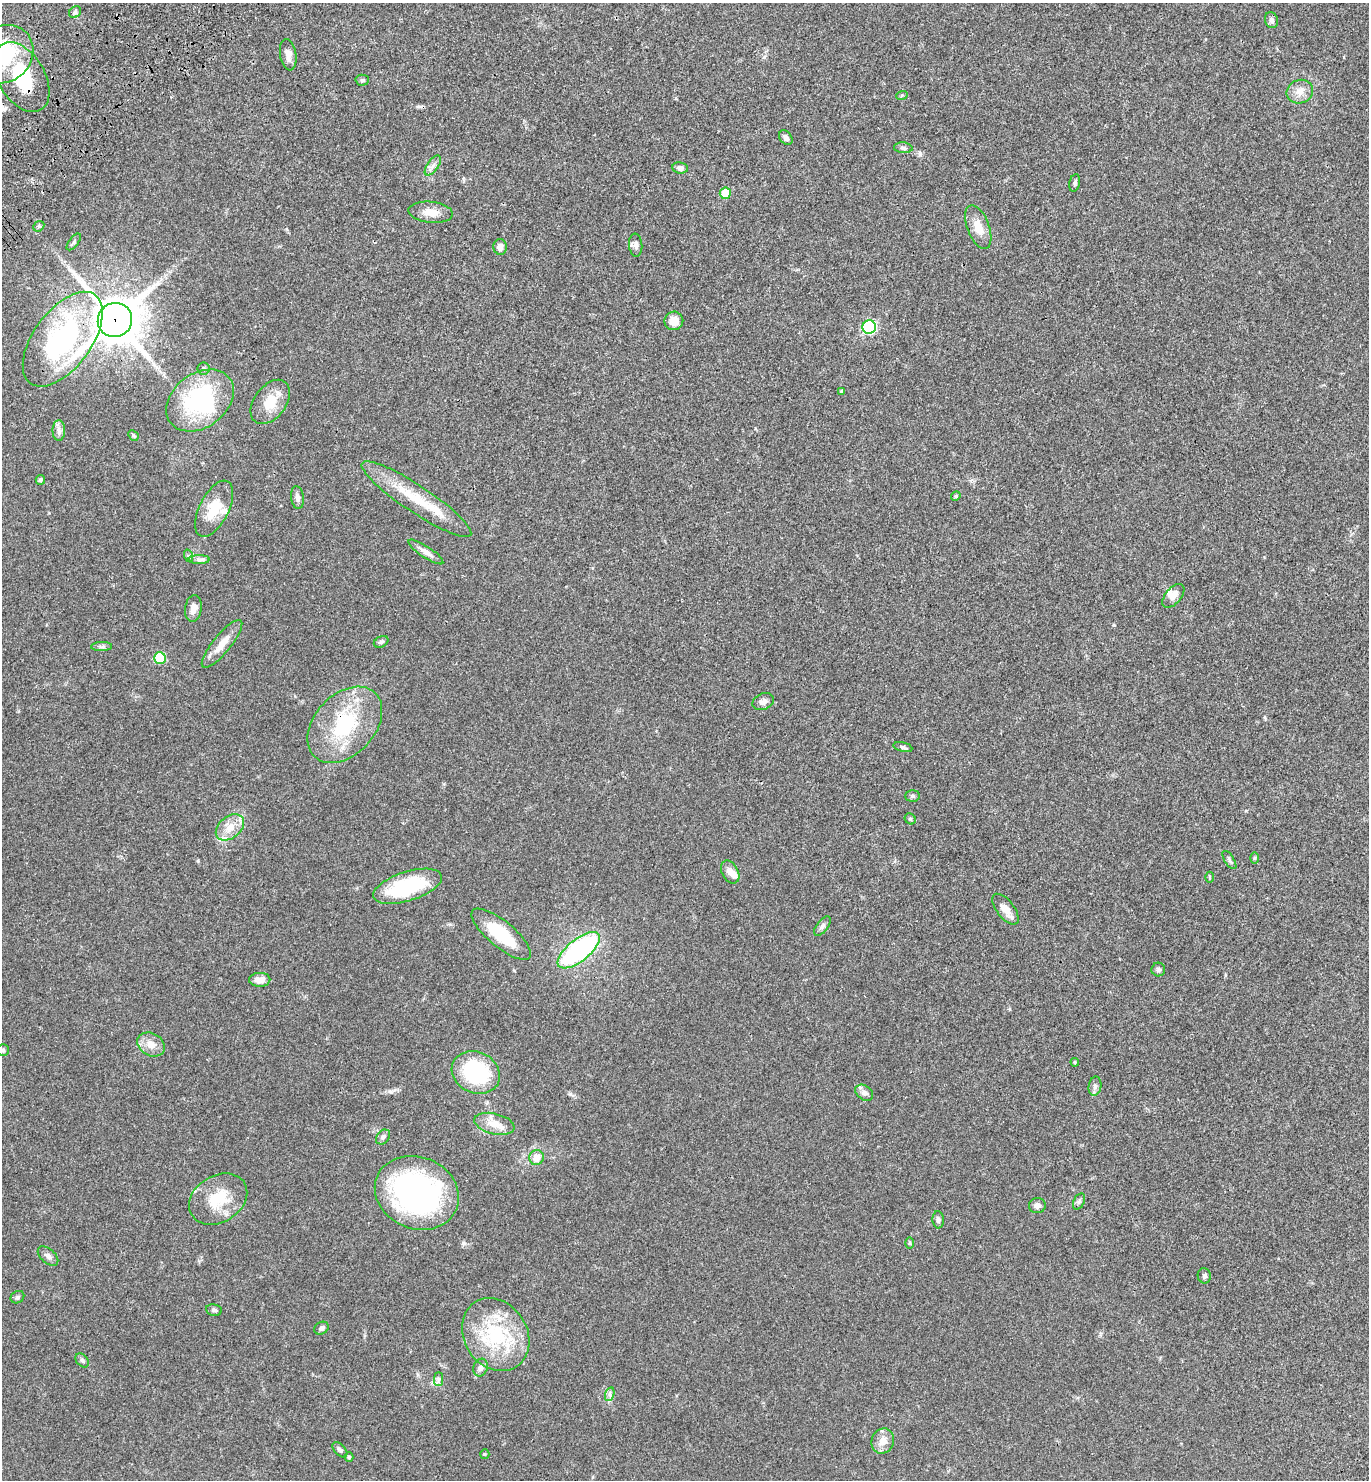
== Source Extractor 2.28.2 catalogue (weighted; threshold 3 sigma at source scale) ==
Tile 11 of 4 x 4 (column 3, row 3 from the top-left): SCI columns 2977-4343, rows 1580-3057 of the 6096 x 6112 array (HDU 1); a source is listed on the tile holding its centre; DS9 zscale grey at full resolution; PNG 1371 x 1482 px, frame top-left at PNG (2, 3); each listed source drawn as its Kron ellipse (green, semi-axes under 4 px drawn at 4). Shown black and unused: <1% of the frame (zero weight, under 3 of 4 exposures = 6% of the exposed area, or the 3 px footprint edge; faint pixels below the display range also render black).
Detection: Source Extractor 2.28.2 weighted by HDU 2 'WHT'; one run over the whole footprint, this tile lists its part. Background 0.047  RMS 0.0053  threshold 0.024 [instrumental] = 3 sigma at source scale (4.5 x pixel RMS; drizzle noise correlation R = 1.50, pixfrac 1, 0.05/0.05 arcsec/px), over >= 5 px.
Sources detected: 99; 2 inside a brighter object's white glare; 1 cosmic-ray / hot-pixel residue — neither listed nor drawn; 6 inside a brighter listed object's ellipse — not listed separately; the other 90 listed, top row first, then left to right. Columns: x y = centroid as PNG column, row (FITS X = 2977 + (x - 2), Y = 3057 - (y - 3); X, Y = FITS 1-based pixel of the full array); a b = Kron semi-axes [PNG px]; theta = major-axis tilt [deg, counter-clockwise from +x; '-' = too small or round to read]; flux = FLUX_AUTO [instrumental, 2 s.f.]
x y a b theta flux
75 12 6 5 - 1.1
1271 20 8 6 -76 1.7
4 54 31 27 45 37
288 55 16 8 -81 3.5
21 77 38 23 -59 36
362 80 6 5 - 0.92
1300 92 13 11 21 4.5
902 95 6 4 19 0.57
786 138 8 6 -52 1.9
903 148 9 5 -5 1.4
433 166 11 5 55 2.1
680 168 8 6 -8 2.1
1075 183 9 5 79 1
725 193 6 5 - 12
431 212 22 10 -6 5.8
39 226 6 4 43 0.71
978 227 23 11 -69 6.7
74 242 10 4 53 1.1
636 245 11 6 -85 2
500 247 8 7 - 2.3
115 320 17 17 - 1900
674 321 9 9 - 5.9
869 327 7 6 - 66
63 339 55 29 54 85
204 368 6 6 - 1
841 391 4 3 - 0.73
200 400 37 27 37 52
270 402 25 16 53 11
59 430 10 6 89 2.1
133 435 6 4 -46 0.73
40 480 5 4 - 1.2
956 496 5 4 - 0.62
297 497 11 6 -83 2.4
416 499 65 13 -34 20
214 509 30 14 63 14
426 552 20 6 -33 3.2
189 556 6 4 -71 0.83
199 559 10 4 0 1.6
1173 596 14 8 49 3.1
193 609 13 8 83 3.7
381 642 8 5 26 1
222 644 30 9 51 7.1
102 647 10 4 2 1.4
160 658 6 6 - 24
763 702 11 8 23 2.3
345 725 44 30 47 37
903 747 9 4 -14 1.2
913 796 7 5 2 1
910 819 6 5 - 0.76
230 827 16 10 39 6.7
1254 858 6 4 88 0.59
1229 860 10 4 -57 1.1
730 872 12 8 -62 3.4
1210 877 5 3 - 0.52
408 886 36 14 18 36
1005 909 18 8 -52 5
822 926 11 5 53 1.6
501 934 37 13 -40 24
579 950 25 11 39 80
1158 970 7 7 - 1.1
260 980 10 7 1 4.1
151 1044 14 11 -31 5.2
3 1050 5 5 - 0.84
1075 1062 4 3 - 0.51
476 1072 25 20 -25 42
1095 1086 9 6 80 1.5
864 1093 10 7 -38 2.1
494 1124 20 10 -14 6.6
383 1137 8 6 48 1.3
536 1157 7 7 - 6.3
417 1193 43 36 -22 120
218 1199 31 23 31 18
1079 1201 8 5 64 1.2
1037 1205 8 7 - 2.1
938 1220 8 5 -86 1.5
909 1243 6 4 90 0.58
48 1256 12 7 -41 2
1204 1276 7 6 - 1.2
17 1297 7 6 - 1.1
214 1310 8 6 -10 1.3
321 1328 8 6 31 1.4
496 1335 38 31 -57 37
82 1361 8 5 -48 1.1
480 1368 9 7 69 2.2
439 1379 7 4 90 1.2
610 1394 7 4 73 1.2
883 1441 13 11 67 4.9
340 1450 9 5 -47 1.3
485 1454 5 4 - 0.55
349 1457 5 4 - 0.96
Overlapping masked pixels (flux is a lower limit): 3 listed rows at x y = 21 77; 115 320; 345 725
Isophote crosses this tile's border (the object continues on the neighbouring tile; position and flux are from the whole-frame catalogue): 1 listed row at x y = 4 54
Unlisted compact peaks at least as high as the median listed source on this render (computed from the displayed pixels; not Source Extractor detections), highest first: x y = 570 1094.